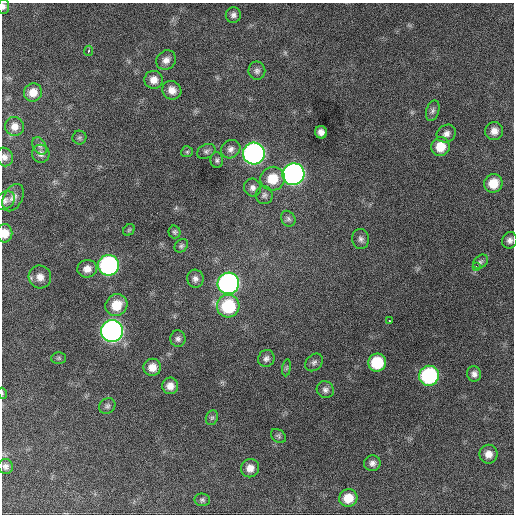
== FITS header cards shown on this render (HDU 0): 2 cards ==
NAXIS1  =                  512 / Axis length
NAXIS2  =                  512 / Axis length

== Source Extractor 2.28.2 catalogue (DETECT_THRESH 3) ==
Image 512 x 512 px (HDU 0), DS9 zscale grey, 1 PNG px = 1 image px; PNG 516 x 516 px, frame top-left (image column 1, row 512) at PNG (2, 3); each listed source drawn as its Kron ellipse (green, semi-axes under 4 px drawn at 4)
Background 1090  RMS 28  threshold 83.2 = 3 sigma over >= 5 px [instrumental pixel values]
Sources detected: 69; all 69 listed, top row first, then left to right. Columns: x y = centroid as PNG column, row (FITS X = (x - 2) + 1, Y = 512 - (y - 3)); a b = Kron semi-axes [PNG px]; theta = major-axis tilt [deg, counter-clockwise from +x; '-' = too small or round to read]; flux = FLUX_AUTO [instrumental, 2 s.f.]
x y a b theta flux
3 6 7 6 - 6300
233 15 8 7 - 6600
88 51 5 3 - 5700
166 60 10 9 - 12000
257 71 9 8 - 7100
154 80 9 9 - 16000
172 90 10 9 - 15000
33 92 9 8 - 21000
433 111 10 6 72 6000
15 126 9 9 - 14000
494 131 9 9 - 14000
321 132 6 6 - 11000
446 134 10 8 33 10000
79 138 7 7 - 3800
40 146 9 6 -55 6400
440 147 9 9 - 34000
231 149 10 8 36 9300
206 151 10 7 26 5800
187 152 6 5 - 3000
41 154 9 8 - 7900
254 154 11 10 - 770000
4 157 9 8 - 8800
217 160 7 6 - 4400
293 174 11 10 - 790000
272 179 12 12 - 44000
493 183 9 9 - 37000
253 188 9 8 - 8500
264 195 9 8 - 6600
13 198 14 9 62 13000
5 200 10 8 39 8200
288 219 8 7 - 5200
129 230 6 5 - 3000
175 232 6 6 - 3700
5 233 9 7 89 23000
361 239 10 8 -82 7800
510 240 8 7 - 8100
181 246 7 5 44 4200
480 262 8 6 38 5000
109 265 10 10 - 400000
476 267 3 2 - 4600
87 269 10 9 - 14000
40 277 11 11 - 17000
195 279 9 8 - 8300
228 283 11 10 - 630000
116 305 11 10 - 39000
228 306 11 11 - 120000
389 321 3 3 - 4100
112 331 11 11 - 930000
178 339 8 7 - 6700
59 358 7 6 - 3400
266 358 9 8 - 7600
314 362 10 7 45 6300
377 363 9 9 - 79000
152 367 9 8 - 18000
287 368 8 4 81 3100
474 374 8 7 - 8500
429 376 10 10 - 230000
170 386 8 8 - 15000
325 390 9 8 - 7400
2 393 5 3 - 1800
107 406 8 7 - 5200
212 418 8 6 67 4400
278 436 8 6 -41 4000
488 454 9 9 - 15000
372 463 8 8 - 8400
6 466 7 7 - 7200
250 468 9 9 - 16000
348 498 9 8 - 32000
202 500 8 6 -5 4100
At the frame edge (FLAGS 8, measured only in part): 4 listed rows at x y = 3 6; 4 157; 5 233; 2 393